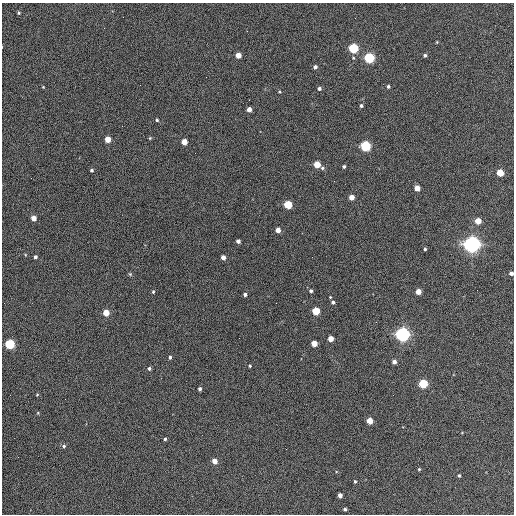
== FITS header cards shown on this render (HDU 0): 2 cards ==
NAXIS1  =                  512 / Axis length
NAXIS2  =                  512 / Axis length

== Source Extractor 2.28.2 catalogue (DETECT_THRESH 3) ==
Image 512 x 512 px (HDU 0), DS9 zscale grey, 1 PNG px = 1 image px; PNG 516 x 516 px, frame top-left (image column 1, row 512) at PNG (2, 3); no overlay
Background 400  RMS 21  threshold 64.4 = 3 sigma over >= 5 px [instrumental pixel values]
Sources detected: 68; all 68 listed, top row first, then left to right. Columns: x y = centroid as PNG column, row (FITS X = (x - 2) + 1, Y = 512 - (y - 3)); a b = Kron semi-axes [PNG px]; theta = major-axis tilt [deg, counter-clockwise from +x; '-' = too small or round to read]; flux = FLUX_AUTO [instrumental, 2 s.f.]
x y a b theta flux
19 13 3 3 - 1900
437 42 3 3 - 1200
353 48 5 5 - 160000
238 55 4 4 - 17000
425 55 4 3 - 2900
369 58 5 5 - 210000
315 67 4 4 - 4300
206 77 2 2 - 600
388 86 4 4 - 2500
43 87 3 3 - 1000
319 88 4 4 - 3300
280 92 4 3 - 1200
249 100 2 2 - 1000
361 106 4 3 - 2900
249 109 4 4 - 12000
157 120 4 3 - 1900
150 138 4 4 - 1400
108 139 4 4 - 26000
184 142 4 4 - 22000
365 146 5 5 - 190000
317 164 4 4 - 36000
344 166 3 3 - 2600
322 168 5 4 - 2500
91 170 4 4 - 2500
500 173 4 4 - 43000
417 188 4 4 - 21000
352 197 4 4 - 15000
288 205 5 4 - 72000
34 218 4 4 - 13000
478 221 4 4 - 28000
278 230 4 4 - 13000
238 241 4 4 - 5500
472 244 6 6 - 980000
425 249 3 3 - 2100
35 257 4 3 - 3600
223 257 4 4 - 8800
312 257 2 2 - 640
511 273 4 4 - 5400
130 274 6 4 -45 1800
311 291 4 4 - 2700
153 292 5 4 - 1900
418 292 4 4 - 18000
245 294 4 3 - 3700
333 302 5 4 - 3600
276 303 2 2 - 600
316 311 5 4 - 62000
106 313 4 4 - 26000
402 334 5 5 - 660000
331 339 4 4 - 19000
314 343 4 4 - 24000
10 344 5 5 - 160000
170 357 3 3 - 3000
394 362 4 4 - 6400
250 366 3 3 - 1400
149 368 4 4 - 2800
423 384 5 5 - 110000
200 389 4 3 - 3500
37 394 4 3 - 1200
38 413 4 3 - 1300
370 421 4 4 - 28000
165 439 3 3 - 2200
64 446 5 5 - 3000
215 461 4 4 - 16000
419 469 3 3 - 1700
459 475 3 3 - 2000
355 481 4 3 - 1900
340 495 4 4 - 8500
345 509 3 3 - 3000
At the frame edge (FLAGS 8, measured only in part): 1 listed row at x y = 511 273